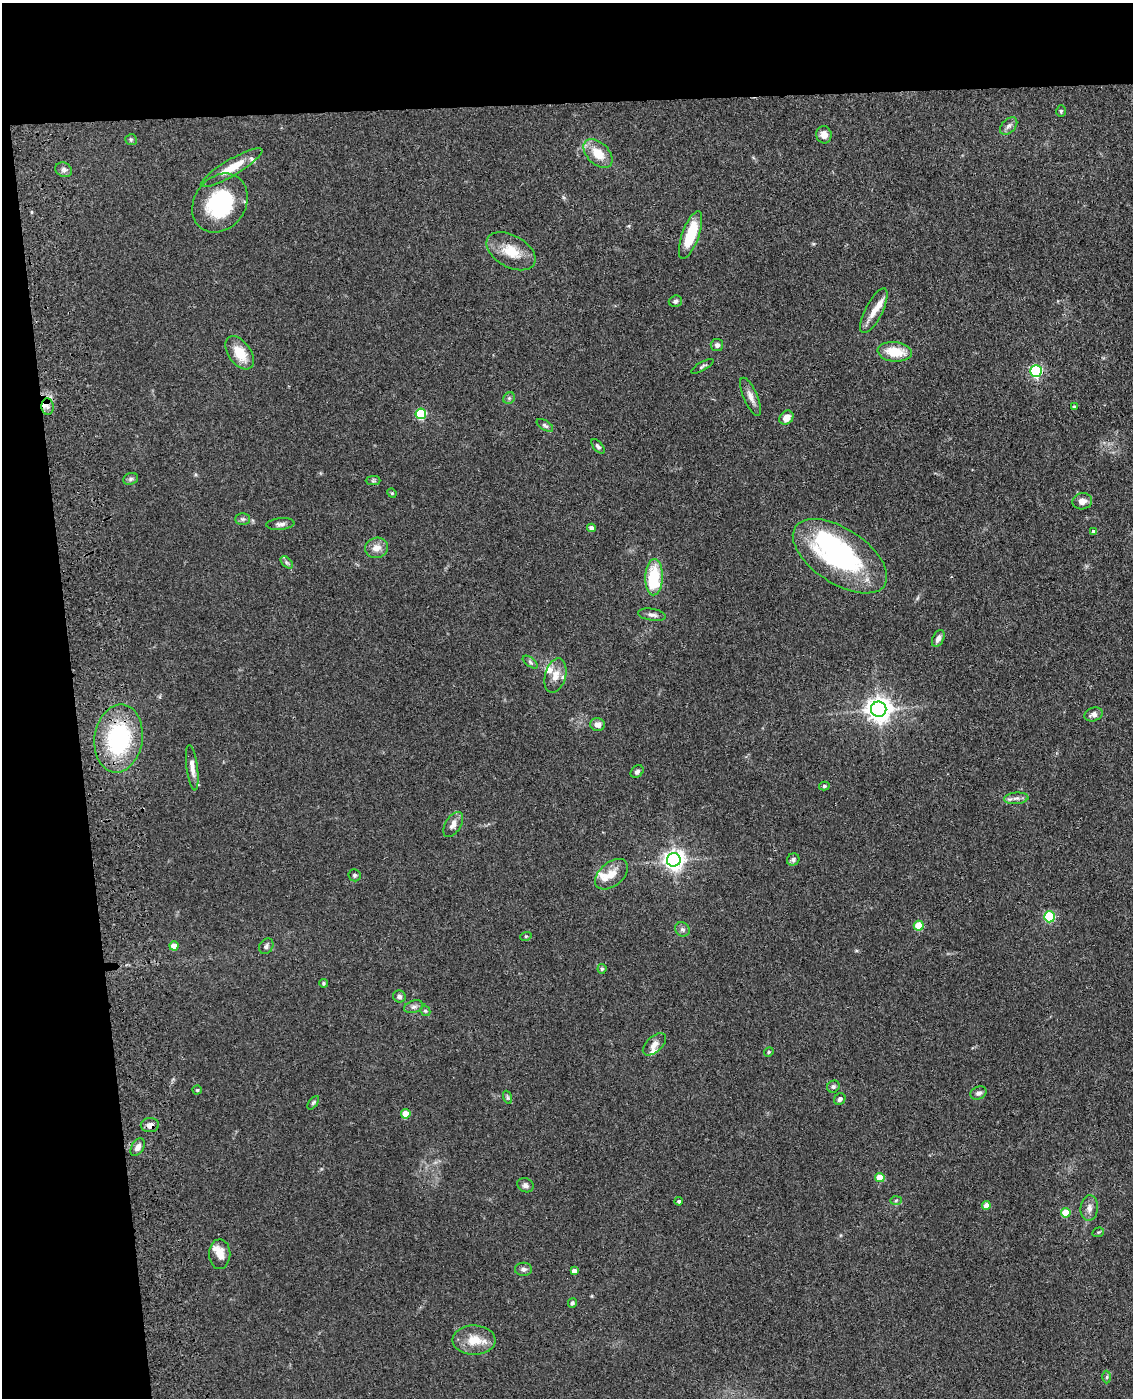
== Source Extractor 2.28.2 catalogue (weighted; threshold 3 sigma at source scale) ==
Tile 1 of 4 x 3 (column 1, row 1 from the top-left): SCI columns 117-1247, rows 2942-4337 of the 4757 x 4590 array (HDU 1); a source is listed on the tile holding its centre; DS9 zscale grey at full resolution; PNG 1135 x 1400 px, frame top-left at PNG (2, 3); each listed source drawn as its Kron ellipse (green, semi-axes under 4 px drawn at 4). Shown black and unused: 14% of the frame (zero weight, under 3 of 4 exposures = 6% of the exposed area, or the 3 px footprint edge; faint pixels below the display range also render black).
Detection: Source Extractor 2.28.2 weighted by HDU 2 'WHT'; one run over the whole footprint, this tile lists its part. Background 0.0701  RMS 0.006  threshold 0.0271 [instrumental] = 3 sigma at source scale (4.5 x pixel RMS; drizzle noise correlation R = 1.50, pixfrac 1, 0.05/0.05 arcsec/px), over >= 5 px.
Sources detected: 97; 1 inside a brighter object's white glare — neither listed nor drawn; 6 inside a brighter listed object's ellipse — not listed separately; the other 90 listed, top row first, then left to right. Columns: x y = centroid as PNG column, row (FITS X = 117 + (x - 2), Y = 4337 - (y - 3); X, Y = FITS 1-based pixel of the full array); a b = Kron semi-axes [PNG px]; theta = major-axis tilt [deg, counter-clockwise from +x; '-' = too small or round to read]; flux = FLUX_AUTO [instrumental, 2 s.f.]
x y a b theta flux
1061 111 6 4 -87 0.91
1009 126 10 6 46 2.2
824 135 8 7 - 4.7
131 140 6 5 - 0.88
598 153 17 11 -44 11
232 168 35 8 30 12
64 170 8 7 - 1.9
220 203 31 25 54 47
691 235 25 8 70 22
511 251 27 16 -29 13
675 301 6 5 - 1.2
874 311 25 8 63 6.7
717 345 6 6 - 2
895 352 17 9 -6 15
240 353 19 11 -55 13
702 366 13 3 29 1.1
1036 371 6 5 - 86
750 397 20 7 -67 4.1
509 398 6 5 - 1.1
47 407 8 6 -88 2.3
1074 407 4 3 - 0.67
421 414 5 5 - 38
786 418 8 6 44 5.7
545 425 9 5 -32 1.3
598 446 8 4 -49 1.3
131 479 8 6 22 1.4
373 481 7 4 0 1
392 493 5 4 - 0.72
1082 501 10 8 11 3.8
242 519 7 6 - 1.4
280 524 14 5 5 2.3
591 528 4 4 - 2.4
1094 532 4 4 - 2.8
376 548 12 10 19 5.1
840 556 53 27 -33 97
287 562 7 4 -45 1.2
654 577 18 8 88 30
652 615 14 6 -9 2.4
938 638 9 5 63 2.7
530 662 9 4 -37 1.3
555 675 18 10 75 6.1
879 709 8 7 - 570
1094 714 9 6 18 2.6
597 725 7 6 - 3.4
119 738 34 24 82 64
192 768 23 5 -82 4.6
637 772 7 5 41 1.6
824 786 5 4 - 1.1
1016 798 12 5 5 2.5
453 824 14 8 58 3.8
793 859 6 6 - 1.6
674 860 7 6 - 340
612 874 19 11 39 7.4
355 875 6 6 - 1.2
1049 917 5 5 - 44
919 926 5 5 - 18
682 929 8 7 - 1.8
526 936 6 3 18 0.63
174 946 4 4 - 6.1
266 946 8 6 51 1.7
602 969 5 4 - 1
323 983 4 4 - 0.89
399 996 6 6 - 1.8
414 1007 10 6 17 2
425 1011 5 4 - 0.78
654 1044 14 7 43 3.7
769 1052 5 4 - 0.77
833 1087 6 5 - 1.2
197 1090 4 4 - 0.7
978 1093 8 6 26 2
507 1097 6 4 -71 0.96
840 1099 6 5 - 1.8
313 1103 8 4 54 1
406 1114 5 5 - 14
150 1125 9 7 1 3
138 1147 9 6 58 2.9
880 1177 4 4 - 12
525 1185 8 6 -26 2.1
896 1200 6 4 2 0.9
679 1201 4 4 - 1.2
986 1205 4 4 - 5.8
1089 1208 13 8 84 3.3
1066 1213 5 4 - 15
1098 1232 6 4 19 0.81
220 1254 15 10 89 5.8
523 1269 8 6 0 1.8
574 1271 4 4 - 3.3
572 1303 5 4 - 1.2
474 1340 21 14 0 11
1107 1377 6 4 88 0.89
Overlapping masked pixels (flux is a lower limit): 3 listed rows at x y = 47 407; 119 738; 150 1125